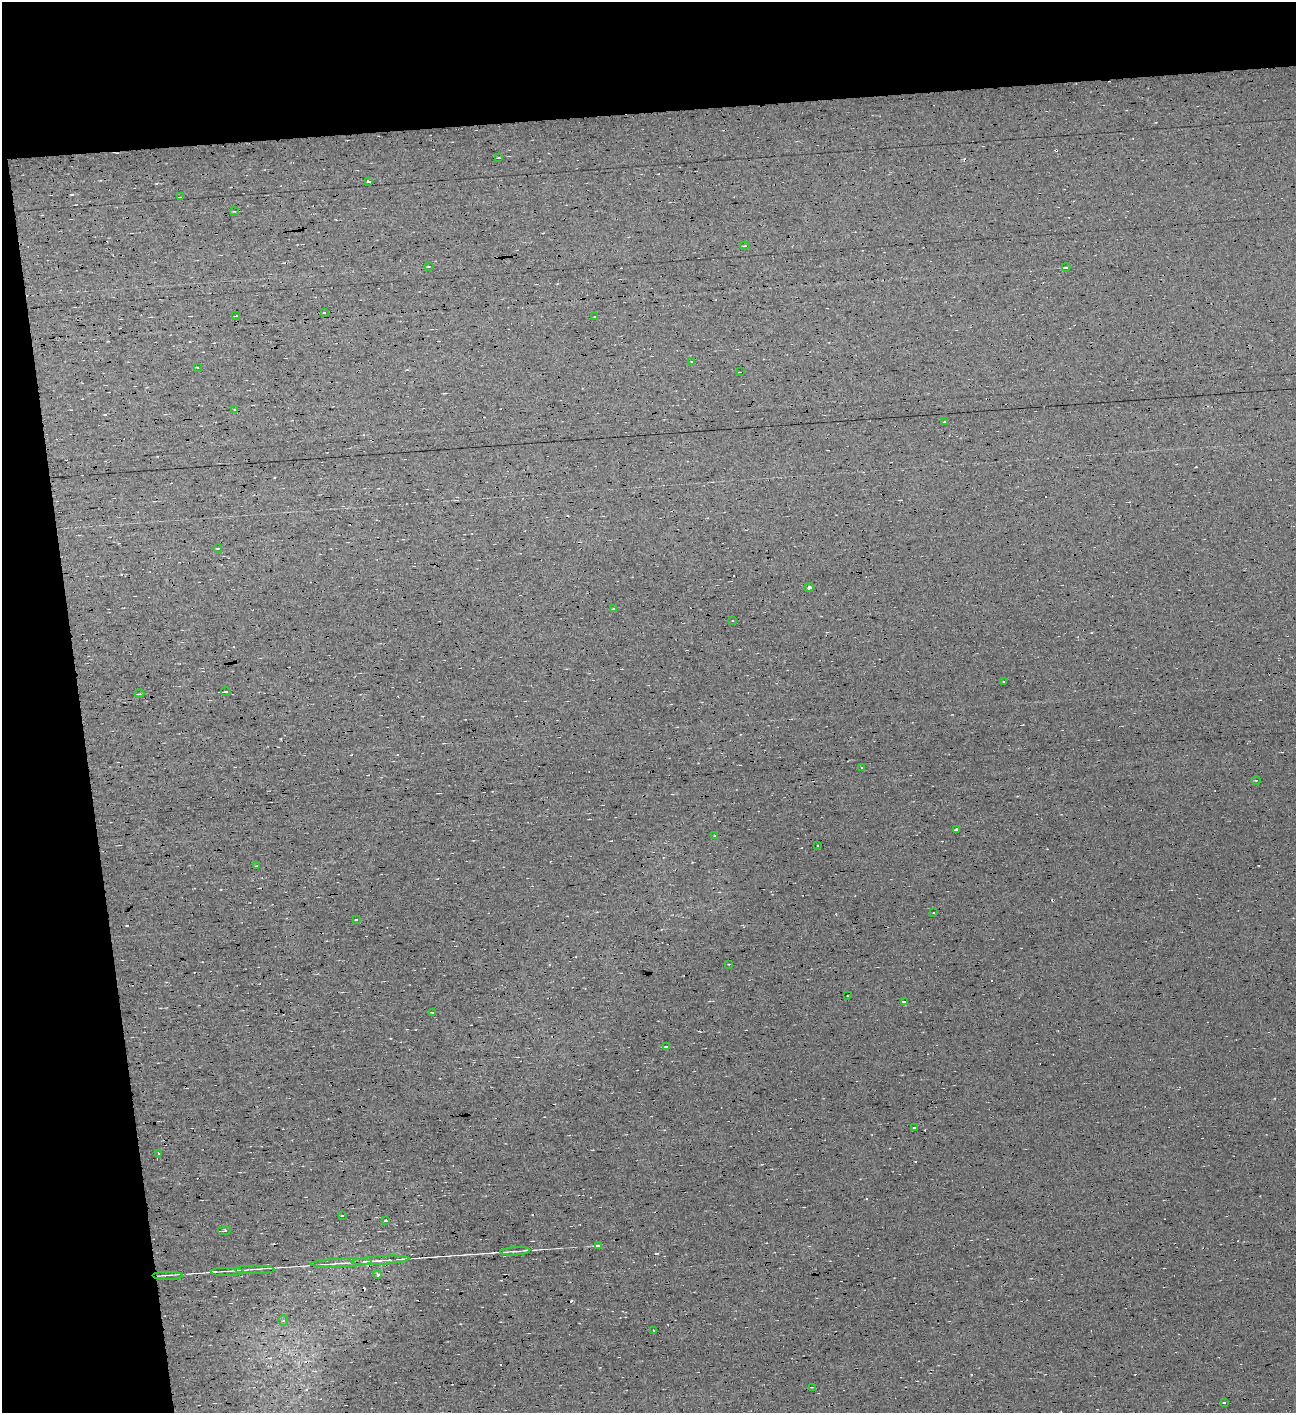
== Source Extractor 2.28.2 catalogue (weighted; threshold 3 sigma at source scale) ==
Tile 1 of 2 x 3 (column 1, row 1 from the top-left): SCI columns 1-1294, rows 2857-4267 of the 2588 x 4278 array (HDU 1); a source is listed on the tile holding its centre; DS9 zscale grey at full resolution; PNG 1298 x 1415 px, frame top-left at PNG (2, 2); each listed source drawn as its Kron ellipse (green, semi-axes under 4 px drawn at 4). Shown black and unused: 14% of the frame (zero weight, under 7 of 13 exposures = <1% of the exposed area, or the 3 px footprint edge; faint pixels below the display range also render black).
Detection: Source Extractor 2.28.2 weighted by HDU 2 'WHT'; one run over the whole footprint, this tile lists its part. Background 0.0135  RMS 0.0068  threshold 0.0279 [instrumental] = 3 sigma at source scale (4.09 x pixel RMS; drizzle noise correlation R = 1.36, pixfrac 0.8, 0.0396/0.0396 arcsec/px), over >= 5 px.
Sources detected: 93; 41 cosmic-ray / hot-pixel residue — neither listed nor drawn; the other 52 listed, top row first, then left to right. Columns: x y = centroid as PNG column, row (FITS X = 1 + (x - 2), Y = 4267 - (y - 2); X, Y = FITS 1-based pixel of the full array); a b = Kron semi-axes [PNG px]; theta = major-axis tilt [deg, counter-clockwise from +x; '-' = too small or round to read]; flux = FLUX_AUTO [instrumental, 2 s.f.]
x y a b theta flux
499 158 3 2 - 0.55
368 181 3 3 - 19
181 197 3 2 - 0.61
234 211 4 3 - 0.47
745 246 5 2 - 0.53
429 266 5 3 - 0.54
1066 267 4 3 - 1.7
325 312 3 2 - 0.67
236 316 4 2 - 0.66
595 316 3 2 - 0.46
691 361 3 2 - 0.46
197 367 3 2 - 0.51
740 372 2 2 - 0.37
234 409 3 2 - 0.77
945 422 3 3 - 1.2
218 548 4 3 - 0.5
809 588 4 3 - 8.6
613 609 3 3 - 0.74
733 620 3 3 - 0.75
1004 681 3 2 - 0.45
226 692 5 3 - 3.6
139 694 5 3 - 0.61
861 767 2 2 - 0.38
1256 780 4 3 - 0.48
956 830 3 3 - 8
715 836 2 2 - 0.52
818 846 2 2 - 0.52
257 866 4 3 - 0.72
934 912 3 2 - 0.55
357 919 3 3 - 2.2
729 964 3 2 - 0.38
847 995 3 3 - 0.9
904 1002 3 2 - 0.55
432 1012 3 3 - 1.6
666 1047 4 3 - 2.5
914 1127 3 2 - 0.52
158 1153 3 2 - 1.5
342 1215 4 2 - 0.51
386 1221 3 3 - 1.7
224 1231 7 3 4 0.95
599 1245 3 3 - 71
515 1251 15 2 4 1.8
380 1260 29 4 4 4.9
341 1263 31 3 2 4.9
255 1269 20 2 0 2
227 1271 17 2 0 1.9
377 1274 4 3 - 4.9
168 1275 15 2 0 1.6
283 1320 5 5 - 1.2
653 1330 3 2 - 0.89
812 1387 4 3 - 0.59
1225 1402 3 2 - 0.85
Overlapping masked pixels (flux is a lower limit): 2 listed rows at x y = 226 692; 377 1274
Unlisted compact peaks at least as high as the median listed source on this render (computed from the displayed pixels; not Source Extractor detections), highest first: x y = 121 574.